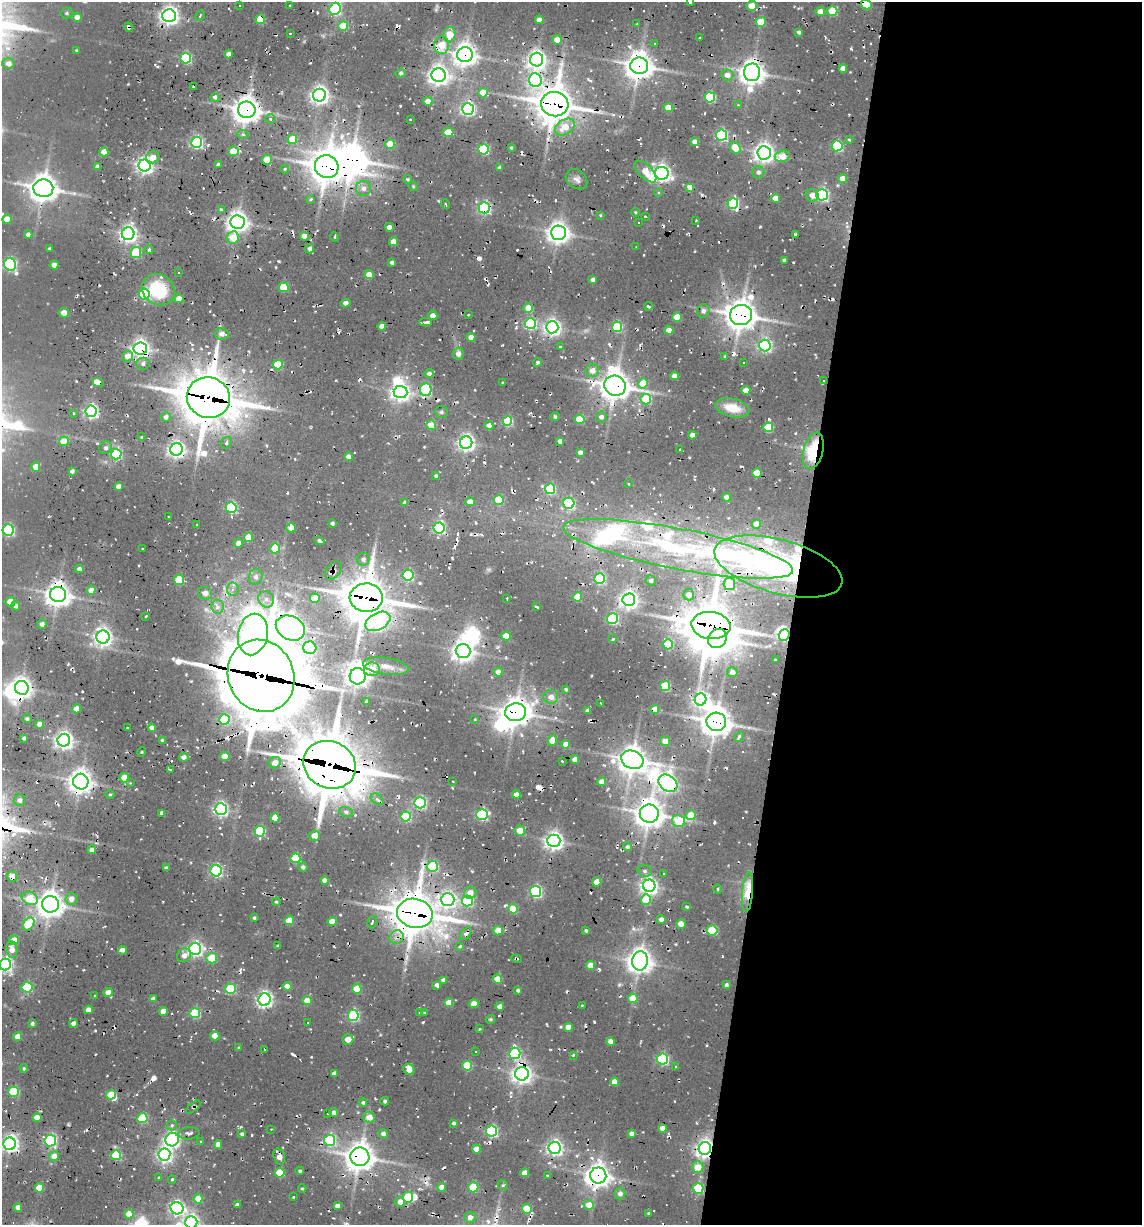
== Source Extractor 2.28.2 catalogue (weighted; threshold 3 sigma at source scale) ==
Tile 12 of 4 x 4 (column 4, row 3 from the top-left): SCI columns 4402-5541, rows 1226-2448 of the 5654 x 5023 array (HDU 1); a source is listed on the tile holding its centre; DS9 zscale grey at full resolution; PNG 1144 x 1227 px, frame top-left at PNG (2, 2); each listed source drawn as its Kron ellipse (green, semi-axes under 4 px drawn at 4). Shown black and unused: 31% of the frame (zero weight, under 2 of 3 exposures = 18% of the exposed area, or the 3 px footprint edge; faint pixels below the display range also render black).
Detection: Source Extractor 2.28.2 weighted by HDU 2 'WHT'; one run over the whole footprint, this tile lists its part. Background 0.102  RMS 0.0093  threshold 0.0421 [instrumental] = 3 sigma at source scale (4.5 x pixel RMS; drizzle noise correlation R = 1.50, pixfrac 1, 0.05/0.05 arcsec/px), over >= 5 px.
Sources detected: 569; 12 inside a brighter object's white glare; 58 cosmic-ray / hot-pixel residue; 3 long thin detections or spike segments (spike, bleed or trail) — neither listed nor drawn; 12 inside a brighter listed object's ellipse — not listed separately; the other 484 listed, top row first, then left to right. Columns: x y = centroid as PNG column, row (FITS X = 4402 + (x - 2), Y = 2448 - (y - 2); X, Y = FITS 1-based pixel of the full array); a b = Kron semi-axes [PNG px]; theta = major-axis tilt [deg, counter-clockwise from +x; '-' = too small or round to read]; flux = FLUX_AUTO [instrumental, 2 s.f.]
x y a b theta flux
690 2 3 2 - 0.99
240 5 3 2 - 1.4
866 5 6 4 -17 38
290 6 3 2 - 1.2
752 6 5 5 - 18
335 9 6 5 - 110
832 11 5 5 - 48
820 12 4 4 - 12
67 13 6 5 - 1.5
169 16 6 6 - 550
200 16 5 3 - 1.7
77 17 4 4 - 8
260 19 5 4 - 37
539 20 4 4 - 8.5
761 22 5 5 - 36
637 24 3 3 - 0.88
343 26 5 5 - 39
129 27 4 4 - 5.8
799 32 3 3 - 2.4
290 33 3 2 - 1
449 34 7 6 - 19
700 37 3 2 - 1.1
557 40 5 4 - 15
654 43 3 2 - 1.2
442 45 9 7 -89 24
76 50 3 3 - 1.2
229 54 4 4 - 5.8
465 55 8 7 - 890
186 58 5 5 - 110
537 60 7 6 - 530
8 64 6 5 - 8.2
639 66 9 8 - 1200
843 68 4 4 - 9.3
752 72 9 8 - 1100
400 73 5 4 - 2
439 75 7 7 - 650
727 75 6 5 - 7.9
535 80 7 6 - 160
193 87 3 2 - 1.8
483 93 5 4 - 20
319 95 6 6 - 520
215 97 4 4 - 3.1
710 97 5 5 - 87
428 101 4 4 - 9.1
555 104 14 12 -8 2400
738 105 3 3 - 1.5
668 108 4 4 - 18
468 109 6 6 - 270
247 110 9 8 - 1200
270 119 5 5 - 2.4
410 119 3 2 - 0.78
565 127 11 7 32 19
448 132 5 4 - 27
243 135 6 3 -19 1.8
721 135 5 5 - 150
292 139 5 5 - 28
849 140 4 2 - 1.1
196 142 5 5 - 180
695 142 4 4 - 9.5
390 144 5 4 - 22
837 146 5 5 - 110
511 148 3 3 - 1.6
735 148 6 5 - 19
483 149 5 5 - 98
233 151 5 4 - 22
104 152 4 4 - 16
764 153 7 7 - 610
782 156 7 5 15 23
153 157 7 5 25 11
267 160 5 5 - 25
145 165 6 6 - 420
219 165 4 4 - 3.8
98 167 4 4 - 5.7
327 167 12 11 - 2000
500 168 4 4 - 4.7
285 169 5 3 - 1.2
645 172 14 7 -45 20
758 172 6 6 - 3.8
662 173 7 6 - 500
842 178 4 4 - 12
408 179 4 4 - 1.6
576 179 12 9 -38 5.3
413 186 5 4 - 1.4
690 187 4 4 - 10
43 188 10 9 - 1400
364 189 7 7 - 5.8
658 193 4 3 - 1.6
812 195 6 6 - 7.6
822 195 6 5 - 210
776 198 4 4 - 14
311 199 4 3 - 2.5
733 203 5 5 - 120
445 204 5 3 - 1.2
484 208 5 5 - 190
221 210 3 3 - 9.9
635 212 4 3 - 1.2
600 215 4 3 - 0.91
645 216 3 2 - 0.97
7 219 5 4 - 13
696 220 3 2 - 0.81
238 222 7 6 - 790
638 222 3 2 - 0.98
389 227 4 4 - 7.4
559 233 7 7 - 760
28 234 4 4 - 4.8
128 234 6 6 - 470
795 235 3 3 - 3
304 236 4 4 - 11
334 237 5 3 - 1.3
233 238 6 6 - 21
393 242 4 4 - 10
636 247 2 2 - 0.69
50 249 3 3 - 2.4
309 249 5 4 - 3.5
149 250 4 4 - 2.1
136 253 5 5 - 68
784 260 3 3 - 1.7
392 262 4 3 - 3.3
10 264 6 6 - 200
54 265 4 4 - 7.9
178 272 2 2 - 0.81
369 274 4 4 - 18
593 280 4 4 - 5.8
284 287 5 5 - 42
158 290 17 15 -37 59
144 294 5 5 - 100
179 299 4 4 - 13
346 303 5 4 - 4.7
648 306 4 3 - 11
528 308 5 5 - 16
703 311 7 6 - 4.5
64 313 5 5 - 13
468 315 3 2 - 0.75
741 315 11 10 - 1600
433 316 4 4 - 7.4
677 317 5 4 - 26
426 322 6 3 -2 4.2
530 324 5 5 - 110
382 326 4 4 - 8.9
552 327 6 6 - 420
617 327 5 5 - 79
669 330 4 4 - 10
222 334 7 5 -9 6.1
471 337 4 4 - 10
765 345 6 6 - 190
560 347 3 2 - 1.2
140 348 7 6 - 490
458 354 6 5 - 6
127 356 6 5 - 9.1
725 356 4 3 - 1.2
744 362 2 2 - 1
537 363 4 4 - 2.3
143 364 6 6 - 3.4
278 365 5 5 - 48
592 370 6 6 - 8.3
429 373 5 4 - 3.3
674 376 4 4 - 8.5
823 380 3 2 - 1.6
98 382 5 3 - 360
503 383 3 3 - 1.7
643 383 5 5 - 23
615 386 11 10 - 1600
426 390 6 6 - 86
746 390 4 4 - 12
400 392 7 6 - 560
208 398 22 20 -21 4200
646 399 5 5 - 44
732 408 17 9 -13 22
91 411 6 5 - 240
441 412 7 5 2 2.4
73 413 4 3 - 1.4
166 417 5 5 - 4.5
555 417 4 4 - 2.1
601 417 5 5 - 4.3
580 419 5 5 - 37
507 421 5 4 - 79
431 425 5 5 - 30
489 425 4 4 - 6.4
768 427 5 5 - 51
692 435 4 4 - 6.3
141 437 3 3 - 0.89
64 441 5 4 - 22
560 441 4 4 - 5.1
226 443 6 5 - 2.5
466 443 6 6 - 410
106 448 6 6 - 3.4
176 449 6 6 - 410
680 450 3 2 - 0.95
813 451 18 10 75 65
580 452 4 4 - 5.1
116 454 5 5 - 120
348 457 4 4 - 7.3
36 467 5 4 - 11
72 471 4 4 - 3.1
757 473 5 4 - 32
436 476 3 3 - 2.1
629 484 3 2 - 1.6
118 487 4 4 - 5.1
550 489 5 5 - 85
726 497 4 4 - 6.2
499 500 5 5 - 48
470 502 4 4 - 11
405 503 4 4 - 4
569 503 5 5 - 120
231 507 5 5 - 120
168 516 2 2 - 0.67
332 523 3 3 - 2.7
196 524 2 2 - 1.2
756 524 5 4 - 12
291 528 5 4 - 10
439 528 5 5 - 160
8 530 5 5 - 130
248 537 5 4 - 21
319 541 5 4 - 2.7
238 543 5 4 - 6.8
275 548 5 5 - 43
143 549 3 2 - 1.3
678 549 117 20 -11 230
363 559 6 6 - 3.7
778 566 66 27 -15 260
79 569 4 4 - 3.8
333 571 10 6 50 4.4
408 575 5 5 - 70
256 577 8 7 - 5.4
600 579 5 5 - 110
179 580 5 5 - 40
651 581 5 5 - 3
729 584 6 6 - 27
233 589 6 6 - 3.9
91 590 4 4 - 11
205 593 7 6 - 8.4
58 595 8 7 - 1000
689 595 5 5 - 7.4
577 597 4 4 - 26
315 598 5 5 - 23
366 598 16 14 -3 3000
266 599 8 7 - 6.9
507 599 2 2 - 0.98
629 600 6 6 - 540
10 602 5 5 - 21
16 606 5 4 - 3.8
218 607 7 6 - 6.8
537 607 4 3 - 3.8
145 616 3 2 - 1.5
612 619 5 5 - 120
378 621 13 8 28 280
42 624 5 4 - 4
711 625 19 13 -7 3800
290 628 15 12 -28 1000
253 634 21 15 78 130
784 635 6 5 - 130
506 636 4 4 - 20
103 637 6 6 - 510
717 638 10 9 - 1400
613 639 4 3 - 1.2
668 644 5 5 - 50
310 648 7 6 - 51
463 651 7 7 - 790
775 660 3 3 - 1.9
386 666 23 8 -9 15
372 669 8 7 - 18
498 672 4 4 - 7.3
732 672 5 5 - 5.7
261 676 37 32 -65 8000
358 676 8 8 - 870
665 686 5 5 - 63
22 688 7 6 - 730
566 689 4 3 - 1.8
551 697 7 7 - 8.6
701 700 6 5 - 280
367 702 3 3 - 2.6
601 703 3 2 - 1.9
77 709 4 4 - 12
655 709 4 4 - 15
588 711 4 4 - 4.6
516 712 10 9 - 1400
27 719 5 4 - 2.6
224 719 5 5 - 54
475 719 3 3 - 1.1
716 722 10 9 - 1600
40 724 4 4 - 8.4
127 728 3 2 - 1.2
152 728 4 4 - 5.5
739 737 5 4 - 3.4
24 738 3 3 - 2.5
64 740 6 6 - 500
162 740 4 3 - 2.2
552 740 5 4 - 12
665 741 5 5 - 10
566 744 4 4 - 13
142 752 5 3 - 0.9
225 756 4 4 - 20
184 757 5 4 - 6.3
575 760 4 4 - 9.8
632 760 11 9 -21 1400
562 761 2 2 - 1.1
275 763 6 5 - 8.4
330 765 27 23 -25 5100
170 770 4 3 - 1.2
124 778 4 4 - 19
81 782 8 7 - 1000
453 782 2 2 - 0.81
601 782 4 4 - 9.6
130 783 3 3 - 1
668 783 10 8 -36 480
516 794 4 4 - 6.3
110 795 5 3 - 1.4
377 799 7 5 -31 3.5
20 800 6 5 - 4.3
420 803 5 5 - 180
221 809 6 6 - 260
346 812 7 4 -15 3.1
162 813 4 4 - 6.8
482 814 6 5 - 150
649 814 9 9 - 1300
691 815 5 5 - 25
406 817 5 5 - 75
275 818 4 4 - 17
679 821 7 6 - 32
260 831 5 5 - 91
520 831 5 5 - 15
314 836 6 5 - 11
554 841 6 6 - 540
627 847 4 4 - 2.7
92 850 4 4 - 6.6
295 858 5 5 - 60
432 866 5 5 - 91
303 867 5 4 - 3.3
166 868 4 3 - 3
216 871 5 5 - 160
645 871 7 5 -16 3.1
664 874 3 3 - 2.2
12 876 5 5 - 12
325 880 4 4 - 7
597 882 4 4 - 15
649 886 6 6 - 460
718 889 4 3 - 0.9
536 891 5 5 - 170
748 892 20 5 85 37
470 893 6 6 - 9.4
30 898 8 6 -24 30
71 899 6 6 - 8.5
448 900 7 6 - 310
646 900 5 5 - 32
467 901 5 5 - 110
276 902 4 3 - 1.4
50 904 8 8 - 1200
687 907 3 3 - 5.3
513 909 5 4 - 36
415 913 18 14 -12 3000
254 918 3 3 - 1.5
661 919 4 4 - 5.7
289 920 5 4 - 24
332 921 4 4 - 16
372 922 6 3 74 2.4
28 924 7 5 49 43
681 924 5 4 - 8.7
712 930 5 5 - 66
498 931 5 4 - 20
586 931 3 3 - 2
466 934 7 4 47 4.8
397 937 7 6 - 5.2
14 940 5 4 - 17
278 946 3 3 - 1.6
460 946 3 3 - 2.9
12 949 8 5 -83 10
195 949 6 6 - 290
122 950 4 4 - 9.7
184 955 7 6 - 7.1
212 958 5 5 - 29
516 959 5 2 - 1.3
640 961 9 7 82 1200
5 965 6 5 - 280
590 965 4 4 - 15
497 979 4 4 - 18
443 980 4 4 - 3.6
437 985 4 4 - 4.1
726 985 3 3 - 2.5
287 986 4 4 - 14
27 987 5 5 - 64
231 989 5 5 - 70
357 989 5 5 - 35
518 990 3 3 - 2.2
108 993 4 4 - 10
95 995 2 2 - 1.4
633 998 5 4 - 20
153 999 4 4 - 6.3
264 999 6 6 - 330
307 1001 4 4 - 15
449 1003 4 4 - 17
474 1004 4 4 - 12
582 1005 3 2 - 0.96
500 1007 4 4 - 8.4
88 1010 4 4 - 9.4
163 1011 4 4 - 11
195 1013 5 5 - 71
420 1013 4 3 - 0.95
424 1013 3 3 - 1.2
353 1016 5 5 - 130
490 1019 5 4 - 1.7
32 1023 4 3 - 2.3
74 1023 4 4 - 6.3
308 1023 3 2 - 1.1
568 1027 4 4 - 10
480 1029 3 2 - 2
215 1036 4 4 - 18
18 1037 4 4 - 13
348 1039 5 5 - 13
611 1041 4 4 - 8.1
239 1048 3 3 - 1.4
265 1049 3 2 - 1.3
475 1052 3 3 - 2
515 1053 6 5 - 110
573 1055 3 3 - 2.1
663 1059 5 5 - 150
467 1066 5 5 - 49
676 1066 4 3 - 1.4
24 1068 4 4 - 1.4
409 1069 6 5 - 10
334 1074 4 4 - 5.8
522 1074 7 7 - 640
614 1082 4 4 - 14
14 1092 5 5 - 64
111 1095 5 5 - 22
385 1101 4 3 - 2.5
363 1103 4 4 - 2
193 1107 9 3 41 2
334 1113 4 4 - 5.7
328 1114 3 2 - 1
369 1117 6 5 - 11
37 1118 4 4 - 14
142 1118 5 5 - 60
454 1123 3 3 - 2.1
172 1125 5 5 - 2.1
662 1128 4 4 - 11
271 1129 2 2 - 0.65
492 1131 5 5 - 140
189 1133 10 6 5 4.3
242 1134 4 4 - 2.7
383 1134 5 5 - 4.5
631 1134 4 4 - 4.6
172 1140 7 6 - 270
330 1140 5 5 - 120
50 1141 6 5 - 160
201 1141 4 2 - 0.93
10 1144 6 6 - 400
218 1145 4 4 - 9.5
555 1148 6 6 - 370
705 1148 6 6 - 560
476 1149 4 4 - 12
116 1155 5 5 - 72
164 1155 6 6 - 320
54 1156 5 5 - 11
279 1156 8 5 -75 10
360 1157 9 9 - 1300
698 1167 6 5 - 17
300 1171 4 4 - 2.1
280 1173 5 5 - 41
525 1173 4 4 - 10
547 1175 2 2 - 1.5
598 1176 8 8 - 960
159 1178 4 3 - 5.3
172 1179 4 3 - 1.3
503 1185 5 5 - 2
441 1187 4 4 - 9.2
473 1187 5 5 - 55
39 1188 5 4 - 25
698 1188 5 5 - 85
302 1189 4 3 - 1.3
620 1194 5 5 - 5.6
293 1197 3 3 - 1.1
408 1197 5 5 - 72
198 1199 4 4 - 23
400 1202 5 4 - 8.5
237 1205 4 3 - 2.3
589 1205 5 5 - 17
337 1206 4 3 - 4.2
18 1207 4 4 - 6.9
177 1208 6 6 - 250
527 1209 5 4 - 28
649 1213 4 3 - 1.4
129 1214 4 4 - 15
470 1217 6 5 - 6.6
191 1222 6 6 - 320
Overlapping masked pixels (flux is a lower limit): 70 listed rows (the first 20) at x y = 866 5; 335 9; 169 16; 260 19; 761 22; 129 27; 442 45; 465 55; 639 66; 752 72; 483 93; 555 104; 247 110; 565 127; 145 165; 327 167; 690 187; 484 208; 128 234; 369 274
Isophote crosses this tile's border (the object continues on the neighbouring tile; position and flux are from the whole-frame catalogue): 6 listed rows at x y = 690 2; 866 5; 335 9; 5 965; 10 1144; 191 1222